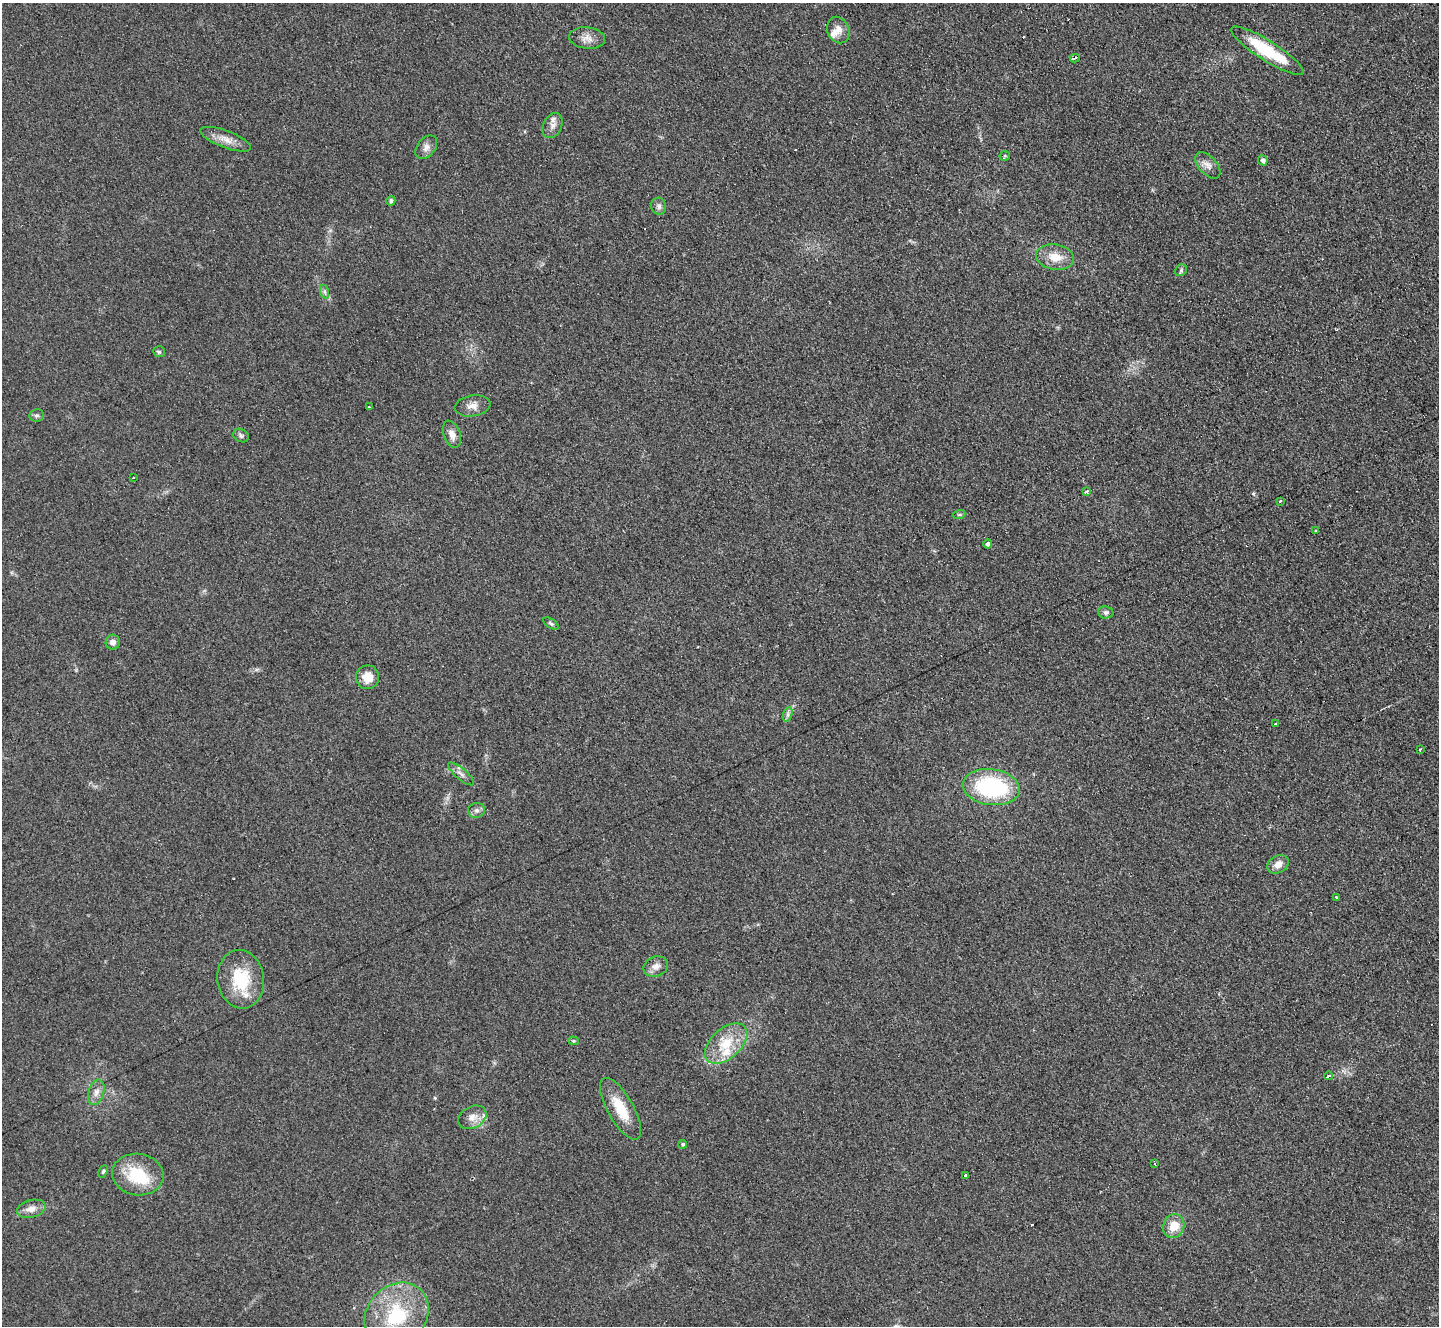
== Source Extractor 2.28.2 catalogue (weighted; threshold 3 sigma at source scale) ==
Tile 10 of 4 x 4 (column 2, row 3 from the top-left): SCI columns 1445-2881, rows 1480-2803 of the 5771 x 5747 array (HDU 1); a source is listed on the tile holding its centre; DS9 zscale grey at full resolution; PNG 1441 x 1328 px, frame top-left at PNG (2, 3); each listed source drawn as its Kron ellipse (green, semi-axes under 4 px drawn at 4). Shown black and unused: <1% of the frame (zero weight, under 2 of 3 exposures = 2% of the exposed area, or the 3 px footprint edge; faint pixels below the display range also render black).
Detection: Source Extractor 2.28.2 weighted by HDU 2 'WHT'; one run over the whole footprint, this tile lists its part. Background 0.108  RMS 0.011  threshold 0.051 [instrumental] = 3 sigma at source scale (4.5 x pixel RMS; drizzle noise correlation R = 1.50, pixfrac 1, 0.05/0.05 arcsec/px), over >= 5 px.
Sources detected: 65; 1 inside a brighter object's white glare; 6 cosmic-ray / hot-pixel residue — neither listed nor drawn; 3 inside a brighter listed object's ellipse — not listed separately; the other 55 listed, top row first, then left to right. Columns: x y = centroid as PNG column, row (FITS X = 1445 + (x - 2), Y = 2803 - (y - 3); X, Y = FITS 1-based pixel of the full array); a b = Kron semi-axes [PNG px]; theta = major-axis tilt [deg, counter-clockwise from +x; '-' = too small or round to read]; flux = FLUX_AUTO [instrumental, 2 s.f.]
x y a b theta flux
838 30 13 11 -67 9.1
587 38 18 10 -6 9.1
1267 51 42 10 -32 60
1075 58 5 2 - 3.2
553 125 13 9 64 6.5
226 139 27 8 -21 12
426 147 13 9 51 6.5
1005 156 5 5 - 1.4
1263 160 5 4 - 3.8
1208 165 16 9 -48 7.6
391 201 4 4 - 3.3
659 206 8 7 - 3.9
1055 257 19 12 -9 18
1181 270 6 5 - 2.1
325 292 7 4 -71 2.5
159 352 6 5 - 2
472 406 18 10 9 9.1
369 407 3 3 - 2.9
36 415 7 6 - 2.5
452 434 14 8 -70 8.7
241 436 8 6 -32 2.9
133 478 3 3 - 2.8
1086 492 4 3 - 5.8
1280 501 3 3 - 1.8
959 515 6 4 18 1.6
1316 530 3 2 - 1.6
988 544 4 4 - 3.4
1106 612 8 6 -5 3
551 624 8 4 -33 2.2
113 642 7 7 - 5.5
368 677 12 11 - 14
788 714 7 4 72 2.9
1275 724 3 3 - 3.7
1420 749 3 2 - 1.5
461 774 16 5 -40 5.2
991 787 29 18 -8 120
476 810 8 7 - 3.9
1278 864 11 8 29 9.3
1336 897 3 3 - 4
656 966 12 10 20 7.5
241 979 29 23 -82 49
573 1041 5 4 - 1.8
726 1044 25 15 42 32
1329 1076 4 3 - 6.5
96 1092 13 8 74 6.9
621 1109 35 13 -60 31
472 1117 15 10 29 10
683 1144 4 4 - 2.1
1154 1163 3 2 - 2.5
103 1171 6 4 63 1.8
138 1174 26 21 -8 49
965 1175 3 3 - 3.3
31 1209 15 8 15 8.8
1174 1226 12 10 70 18
396 1315 35 29 48 83